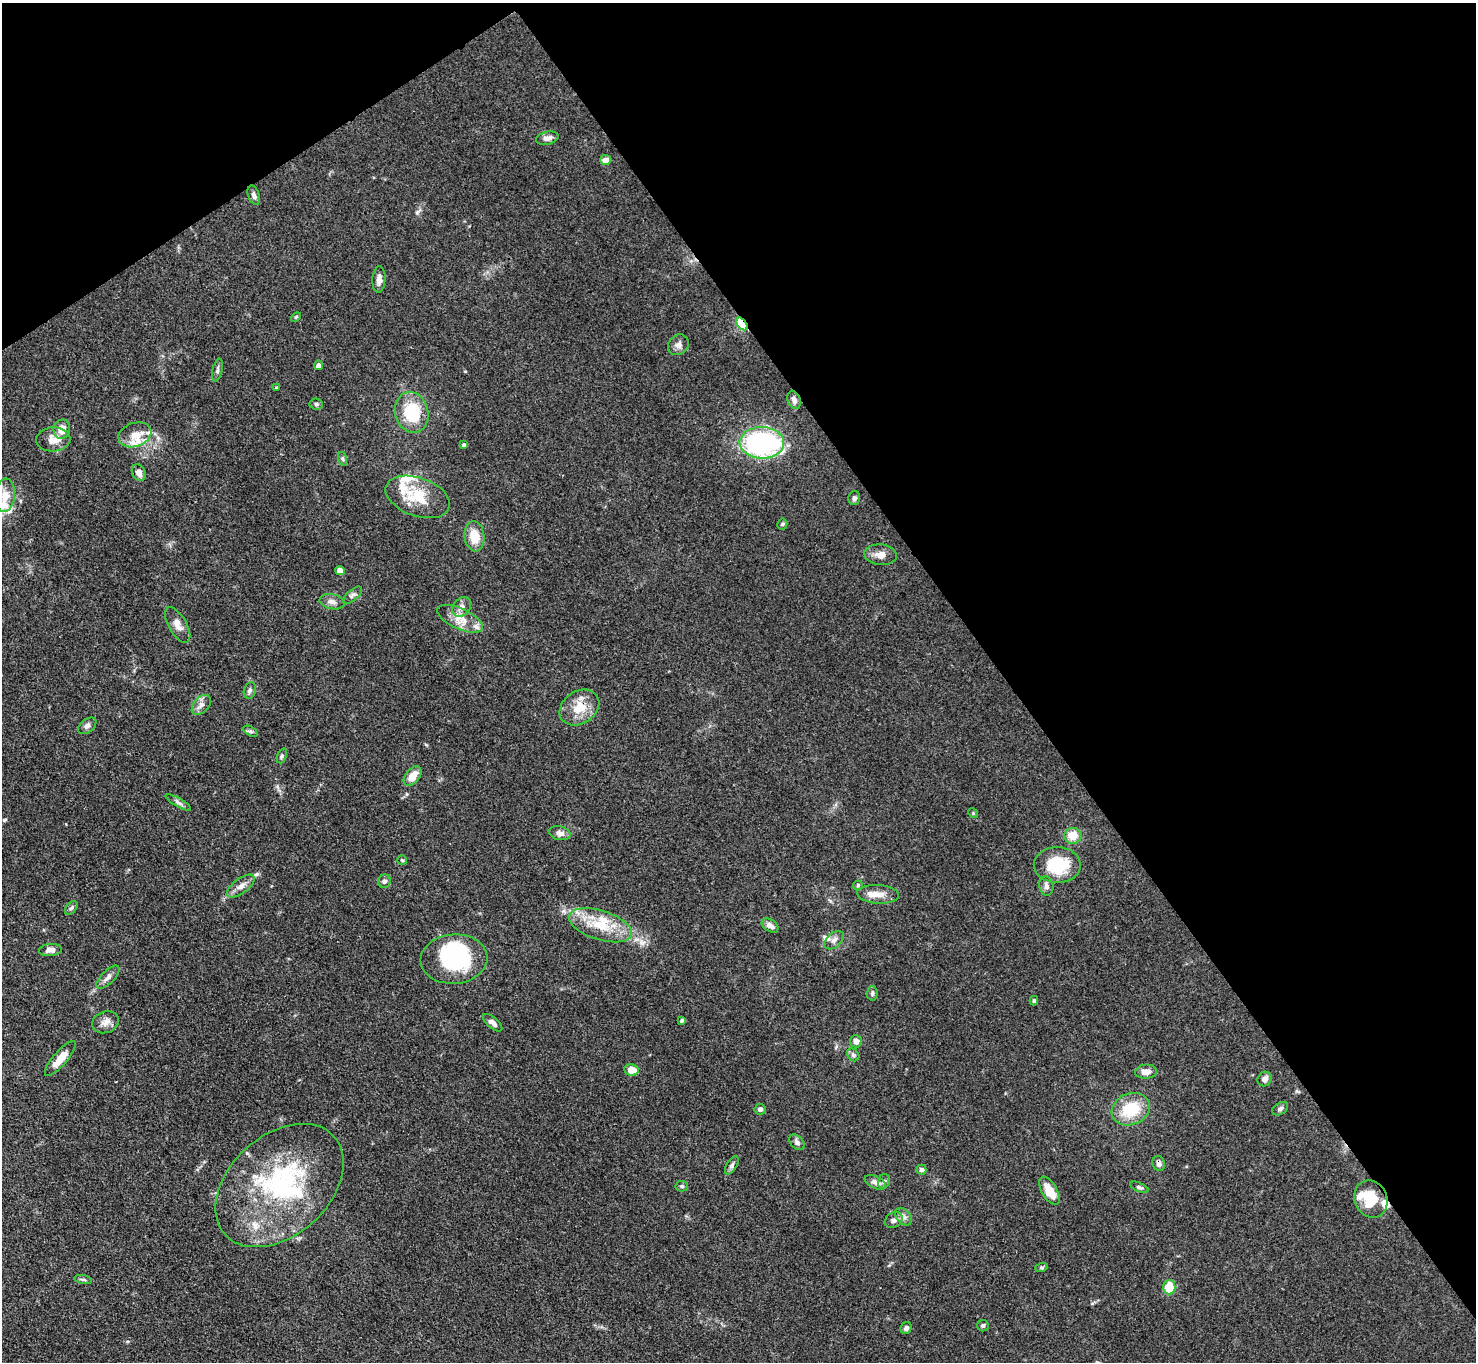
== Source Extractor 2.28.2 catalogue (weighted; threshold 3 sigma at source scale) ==
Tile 3 of 4 x 4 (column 3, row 1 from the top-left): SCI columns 2949-4422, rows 4376-5735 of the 5898 x 5892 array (HDU 1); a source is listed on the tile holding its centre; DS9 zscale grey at full resolution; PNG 1478 x 1364 px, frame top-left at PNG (2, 3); each listed source drawn as its Kron ellipse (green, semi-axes under 4 px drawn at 4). Shown black and unused: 36% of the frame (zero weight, under 3 of 4 exposures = <1% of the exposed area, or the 3 px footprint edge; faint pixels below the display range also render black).
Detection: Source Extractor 2.28.2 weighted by HDU 2 'WHT'; one run over the whole footprint, this tile lists its part. Background 0.0607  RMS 0.0053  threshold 0.0238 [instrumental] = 3 sigma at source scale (4.5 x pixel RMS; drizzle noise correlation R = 1.50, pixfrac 1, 0.05/0.05 arcsec/px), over >= 5 px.
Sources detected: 101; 2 inside a brighter object's white glare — neither listed nor drawn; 10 inside a brighter listed object's ellipse — not listed separately; the other 89 listed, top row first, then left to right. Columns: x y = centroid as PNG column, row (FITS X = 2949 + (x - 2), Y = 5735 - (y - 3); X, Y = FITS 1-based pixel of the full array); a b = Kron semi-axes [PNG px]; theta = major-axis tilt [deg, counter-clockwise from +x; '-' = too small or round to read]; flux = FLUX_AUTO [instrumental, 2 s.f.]
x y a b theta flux
547 138 11 6 14 2.6
606 160 5 5 - 3.8
254 195 10 6 -71 1.9
379 279 13 6 86 2.8
296 317 6 3 44 0.58
742 324 7 4 -51 54
678 345 11 9 44 2.6
318 365 4 4 - 2.2
217 370 12 5 77 1.4
277 388 4 4 - 0.7
794 400 9 6 -71 2.2
316 404 6 5 - 0.99
412 412 21 16 -75 23
62 429 10 8 79 5.8
135 435 17 12 20 6.5
53 439 17 12 4 5.5
762 443 22 15 -2 92
464 445 4 4 - 1.5
343 459 7 4 -71 0.95
139 473 8 6 -62 2.9
5 495 17 10 85 6.5
418 497 33 19 -19 18
854 498 7 6 - 1.3
782 524 5 5 - 0.72
474 536 15 10 -83 9.9
880 555 16 10 -5 4.3
340 571 5 4 - 6.3
353 595 12 5 41 1.6
332 602 12 7 -12 2.7
462 607 11 8 49 3.2
460 619 24 10 -25 7.6
178 625 20 9 -60 4.3
250 690 8 6 74 1.4
201 705 12 7 48 2.8
579 707 21 16 33 11
87 726 10 6 39 1.7
250 731 8 4 -31 1.2
282 756 7 4 69 0.94
413 776 11 7 51 6.3
178 802 14 4 -30 1.7
973 813 5 4 - 0.62
560 833 11 7 -12 3.1
1073 836 8 8 - 8.3
402 860 5 4 - 0.7
1057 865 23 18 -1 25
384 881 7 6 - 1.4
858 885 5 5 - 0.72
241 886 16 7 36 3.6
1046 886 9 7 -78 2.2
878 894 21 9 -4 5.4
71 908 8 5 49 1.2
601 925 33 14 -17 17
770 926 9 6 -33 3.2
834 940 11 7 41 2.4
50 950 11 6 3 3
454 959 33 24 4 55
108 977 15 6 45 2.8
872 993 7 5 88 1
1034 1001 5 4 - 0.83
682 1020 4 4 - 1.1
106 1022 14 10 20 3.7
492 1023 12 5 -41 2.6
856 1041 6 6 - 3.1
853 1055 7 5 -47 1.2
60 1059 22 7 49 7.8
631 1070 7 5 -6 6.3
1146 1072 11 7 3 4
1265 1079 7 6 - 2.4
760 1109 6 5 - 1.5
1131 1109 20 15 23 20
1280 1109 9 5 34 1.4
797 1142 9 6 -47 1.6
1159 1163 7 6 - 2.2
732 1165 10 5 58 1.4
921 1170 5 5 - 1.4
884 1181 7 6 - 1.4
875 1182 11 6 -25 2.3
280 1185 73 50 42 87
682 1186 6 5 - 0.98
1139 1187 10 4 -23 1.1
1049 1191 16 7 -59 8.8
1371 1199 19 16 -66 15
903 1217 10 6 -51 2.2
894 1220 9 7 30 2.1
1041 1268 6 4 18 0.7
83 1279 9 3 -10 0.95
1169 1287 7 6 - 13
983 1326 6 5 - 0.91
906 1328 6 5 - 1.3
Overlapping masked pixels (flux is a lower limit): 2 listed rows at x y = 742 324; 1159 1163